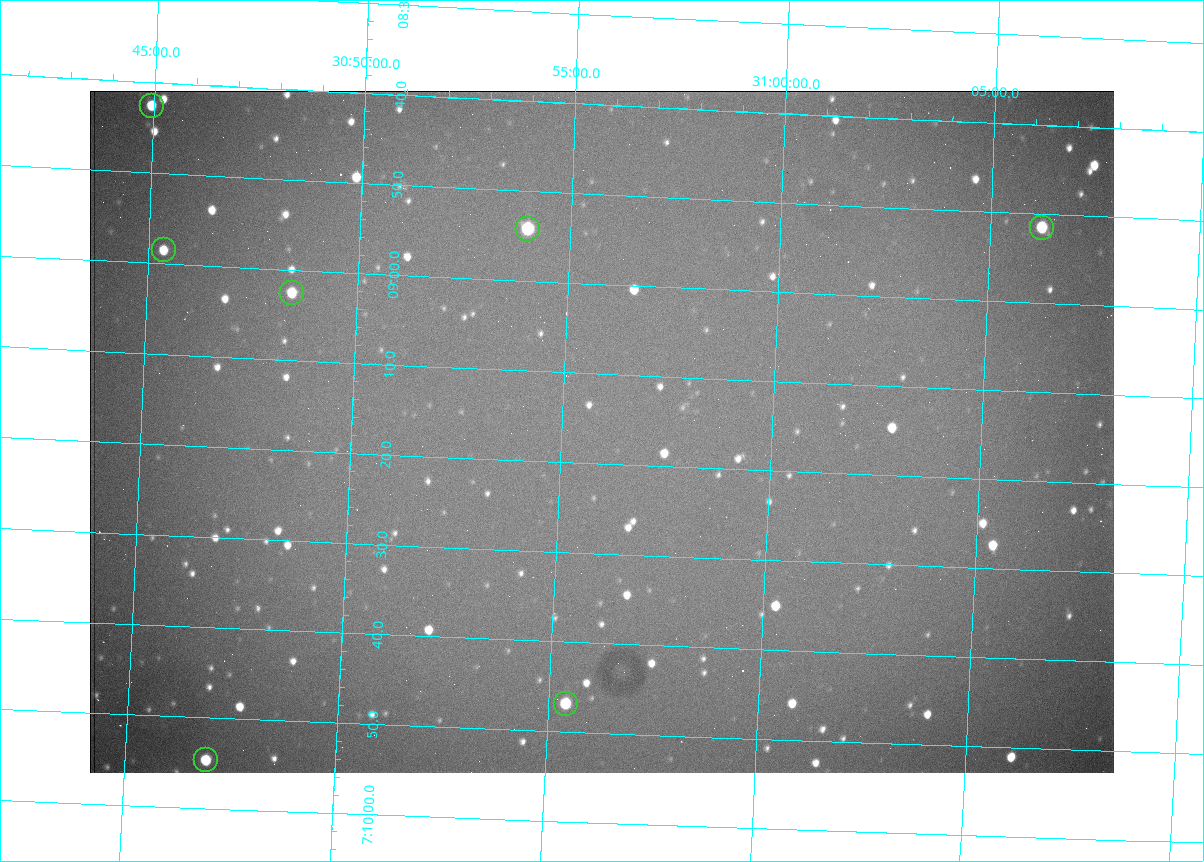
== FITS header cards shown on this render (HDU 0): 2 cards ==
NAXIS1  =                 1024 /fastest changing axis
NAXIS2  =                  682 /next to fastest changing axis

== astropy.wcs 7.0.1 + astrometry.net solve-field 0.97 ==
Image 1024 x 682 px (HDU 0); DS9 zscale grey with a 90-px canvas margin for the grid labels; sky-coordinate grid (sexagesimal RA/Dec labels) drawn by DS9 from the SOLVED WCS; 7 Tycho-2 reference stars matched to detected sources circled (green)
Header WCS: RA---TAN/DEC--TAN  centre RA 07:09:16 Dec +30:56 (107.32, +30.93 deg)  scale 1.44 arcsec/px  FOV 24.5' x 16.3'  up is -93 deg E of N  parity flipped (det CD > 0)
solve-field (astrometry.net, Tycho-2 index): VERIFIED the header's WCS against the Tycho-2 star catalogue (7 matches, 0 conflicts) and refined it, rather than solving blind
Solved WCS: RA---TAN-SIP/DEC--TAN-SIP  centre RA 07:09:16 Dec +30:56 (107.32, +30.93 deg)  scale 1.43 arcsec/px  FOV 24.4' x 16.3'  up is -93 deg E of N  parity flipped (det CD > 0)
The solver's refit moves the header's centre by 2 arcsec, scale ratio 0.9953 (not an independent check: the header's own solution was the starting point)
Tycho-2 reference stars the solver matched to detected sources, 7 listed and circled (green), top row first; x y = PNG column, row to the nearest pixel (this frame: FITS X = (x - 90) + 1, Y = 682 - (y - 91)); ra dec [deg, ICRS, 3 dp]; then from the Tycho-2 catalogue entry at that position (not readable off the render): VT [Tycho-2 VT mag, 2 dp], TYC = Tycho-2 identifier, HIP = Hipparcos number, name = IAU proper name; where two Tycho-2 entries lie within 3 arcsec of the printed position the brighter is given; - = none
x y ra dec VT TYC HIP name
152 106 107.177 +30.749 11.91 2438-477-1 - -
1042 228 107.215 +31.104 11.64 2438-821-1 - -
528 229 107.226 +30.900 10.76 2438-883-1 - -
164 250 107.244 +30.756 12.13 2438-718-1 - -
292 293 107.261 +30.807 12.26 2438-856-1 - -
566 704 107.445 +30.924 11.38 2438-1056-1 - -
206 760 107.478 +30.782 11.68 2438-545-1 - -